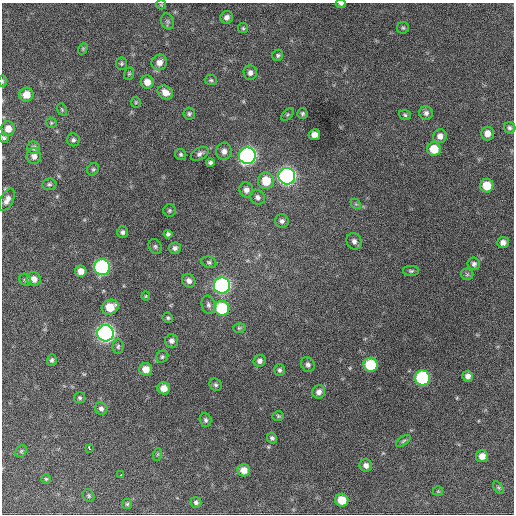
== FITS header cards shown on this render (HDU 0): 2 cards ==
NAXIS1  =                  512 / Axis length
NAXIS2  =                  512 / Axis length

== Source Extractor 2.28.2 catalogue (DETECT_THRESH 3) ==
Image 512 x 512 px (HDU 0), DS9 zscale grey, 1 PNG px = 1 image px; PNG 516 x 516 px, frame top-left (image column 1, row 512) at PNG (2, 3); each listed source drawn as its Kron ellipse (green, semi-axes under 4 px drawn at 4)
Background 765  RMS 28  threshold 83.2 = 3 sigma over >= 5 px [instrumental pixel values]
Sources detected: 108; all 108 listed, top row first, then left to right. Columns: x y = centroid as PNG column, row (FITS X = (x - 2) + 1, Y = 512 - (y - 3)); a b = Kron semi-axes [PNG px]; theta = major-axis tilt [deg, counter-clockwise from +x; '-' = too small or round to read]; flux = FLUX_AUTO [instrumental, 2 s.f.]
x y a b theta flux
341 4 5 3 - 4100
161 5 5 4 - 2000
227 17 6 6 - 7700
168 21 8 6 -72 4500
243 28 5 5 - 2600
403 28 6 6 - 3100
83 49 6 4 60 2200
278 55 6 5 - 3500
159 62 8 7 - 13000
121 64 6 5 - 3000
250 73 7 6 - 6900
129 74 6 5 - 2800
211 80 6 5 - 3100
3 81 6 4 -89 2100
147 82 6 6 - 15000
165 92 8 6 -34 15000
26 95 7 7 - 21000
136 102 5 5 - 2300
62 109 6 4 -69 2400
426 113 7 6 - 6300
189 114 6 6 - 4000
302 114 5 5 - 3400
287 115 7 4 45 2900
405 115 6 4 -17 3300
51 123 5 5 - 2500
510 128 6 5 - 4500
8 129 7 6 - 15000
487 133 7 6 - 13000
314 135 6 5 - 13000
440 136 7 6 - 10000
4 138 5 5 - 3300
73 140 6 6 - 4600
34 148 6 6 - 5700
434 149 7 7 - 34000
224 151 8 8 - 8700
200 154 9 6 29 6000
181 155 6 5 - 3700
34 156 8 7 - 8900
247 156 8 8 - 770000
210 162 4 4 - 4200
93 169 6 5 - 3300
287 176 8 8 - 780000
266 181 8 8 - 39000
49 184 7 6 - 3700
487 186 6 6 - 37000
246 190 7 7 - 8500
257 197 8 7 - 6100
7 200 12 6 63 9700
356 204 6 4 -43 2500
169 210 6 6 - 3400
282 221 7 6 - 5700
122 232 6 5 - 4800
168 234 4 4 - 3800
354 241 9 7 -63 8200
503 242 6 5 - 9100
155 246 8 6 -60 3900
175 248 6 5 - 6000
209 262 7 5 -19 3700
474 264 6 6 - 5500
102 267 8 8 - 400000
81 271 6 5 - 14000
411 271 8 5 -1 3600
467 274 6 6 - 3700
34 279 7 6 - 13000
25 280 6 5 - 3400
189 281 7 6 - 8000
222 285 8 8 - 620000
146 296 4 4 - 1900
208 305 9 7 -77 6200
110 307 9 7 26 37000
222 308 7 7 - 110000
168 318 5 5 - 3100
239 328 6 4 15 2600
105 333 8 8 - 920000
171 341 6 6 - 6400
118 346 7 5 88 4000
162 357 6 5 - 3600
52 360 6 5 - 4000
260 361 6 5 - 6900
308 365 8 6 -58 6300
371 365 7 7 - 81000
146 369 6 6 - 19000
280 370 6 5 - 4200
468 376 5 5 - 8200
422 378 7 7 - 230000
216 385 6 5 - 3600
164 388 6 6 - 15000
319 392 7 6 - 7900
80 398 5 5 - 3100
101 409 6 6 - 5700
278 416 5 4 - 2600
205 420 7 5 -74 4400
272 438 6 5 - 4000
403 441 8 4 36 3400
89 448 4 3 - 69000
21 451 6 5 - 3100
158 454 6 4 71 2200
482 456 6 6 - 14000
366 465 6 6 - 8500
244 470 6 6 - 16000
121 475 3 3 - 4100
46 479 5 5 - 2400
498 487 7 4 -58 3000
438 491 5 5 - 2000
89 496 7 5 -60 3100
342 500 6 6 - 33000
196 502 5 5 - 4500
127 504 5 5 - 2800
At the frame edge (FLAGS 8, measured only in part): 3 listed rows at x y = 341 4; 3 81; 4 138